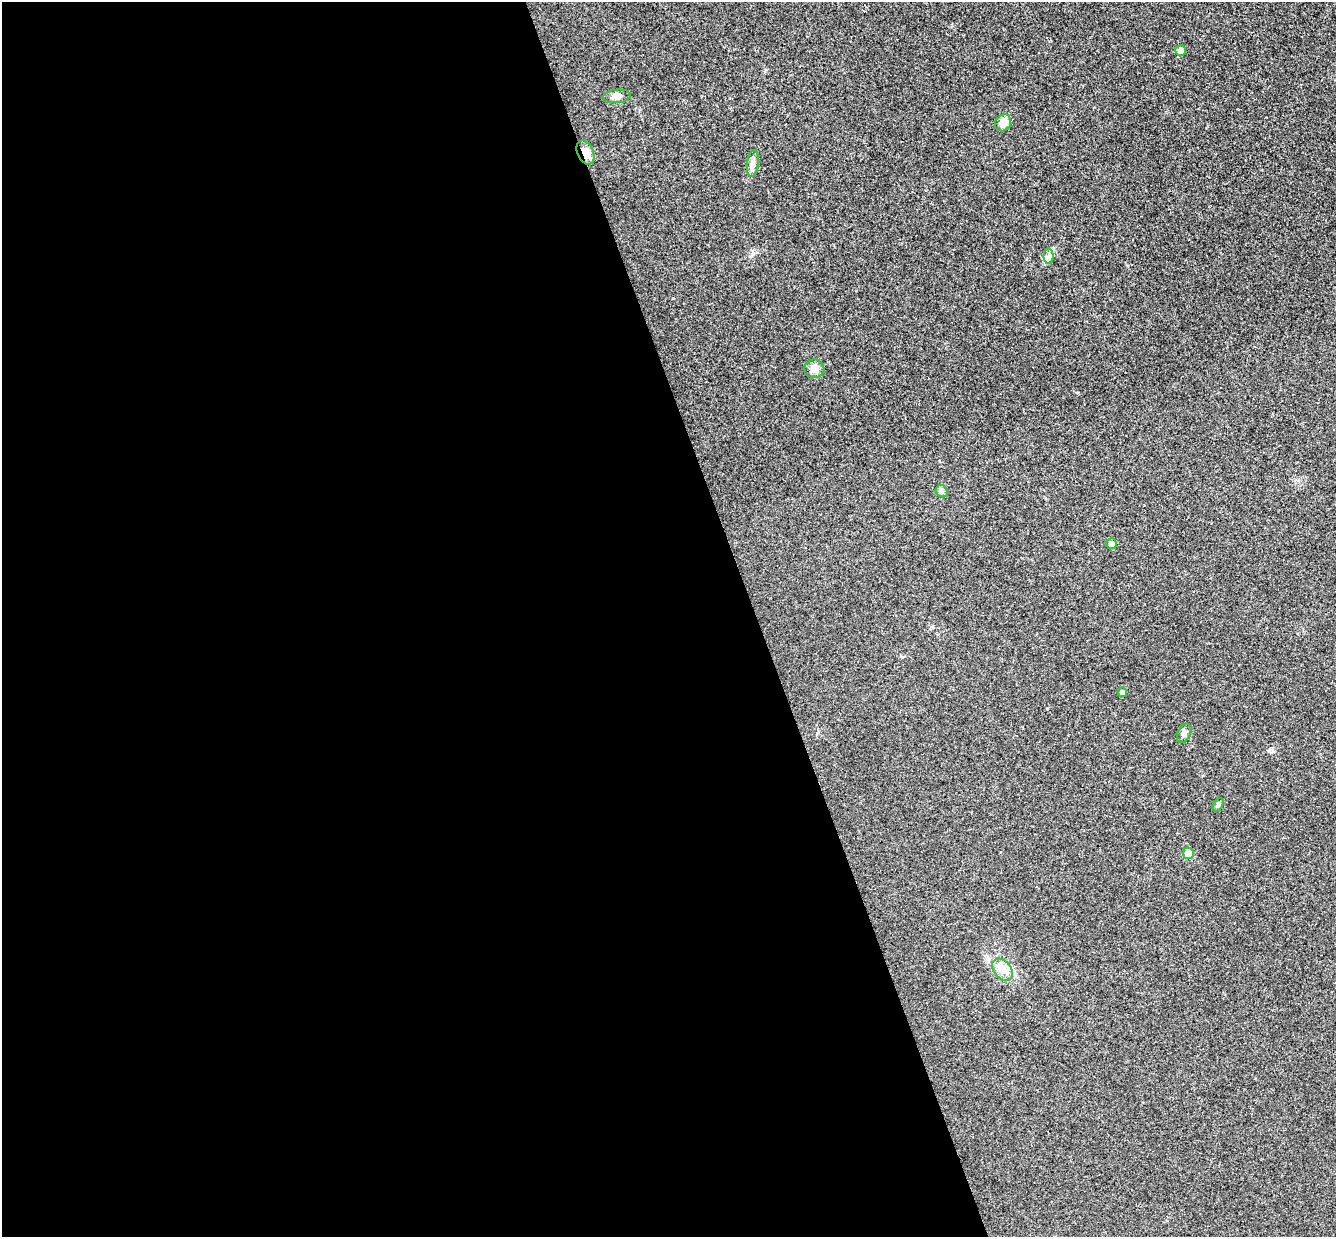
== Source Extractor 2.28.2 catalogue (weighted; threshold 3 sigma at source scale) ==
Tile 9 of 4 x 4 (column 1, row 3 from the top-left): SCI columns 56-1389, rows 1406-2640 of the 5452 x 5404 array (HDU 1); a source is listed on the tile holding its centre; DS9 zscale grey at full resolution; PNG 1338 x 1239 px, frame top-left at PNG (2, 2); each listed source drawn as its Kron ellipse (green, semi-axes under 4 px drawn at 4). Shown black and unused: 57% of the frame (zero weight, under 3 of 4 exposures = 6% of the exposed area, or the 3 px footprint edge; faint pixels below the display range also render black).
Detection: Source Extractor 2.28.2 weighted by HDU 2 'WHT'; one run over the whole footprint, this tile lists its part. Background 0.0357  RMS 0.0062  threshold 0.0277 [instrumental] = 3 sigma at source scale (4.5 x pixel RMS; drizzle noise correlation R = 1.50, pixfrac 1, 0.05/0.05 arcsec/px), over >= 5 px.
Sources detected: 14; all 14 listed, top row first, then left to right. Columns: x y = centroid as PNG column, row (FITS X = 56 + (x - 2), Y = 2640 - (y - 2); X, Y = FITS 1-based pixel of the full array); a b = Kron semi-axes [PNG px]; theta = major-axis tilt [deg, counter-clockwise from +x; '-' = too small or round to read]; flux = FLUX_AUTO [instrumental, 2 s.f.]
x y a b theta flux
1181 50 5 5 - 4.3
617 96 14 6 6 3.1
1003 123 9 7 52 7.6
586 152 13 8 -65 5
753 163 13 6 83 2.6
1049 256 7 5 89 1.8
814 369 10 9 - 4
942 491 6 5 - 1.4
1112 544 5 5 - 3.6
1122 692 5 4 - 1.7
1184 733 10 6 64 2.1
1218 805 7 5 64 1.1
1188 853 6 5 - 8.2
1003 970 13 8 -48 5.1
Overlapping masked pixels (flux is a lower limit): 1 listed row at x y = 586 152
Unlisted compact peaks at least as high as the median listed source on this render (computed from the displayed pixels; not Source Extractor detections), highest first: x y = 752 254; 1269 751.